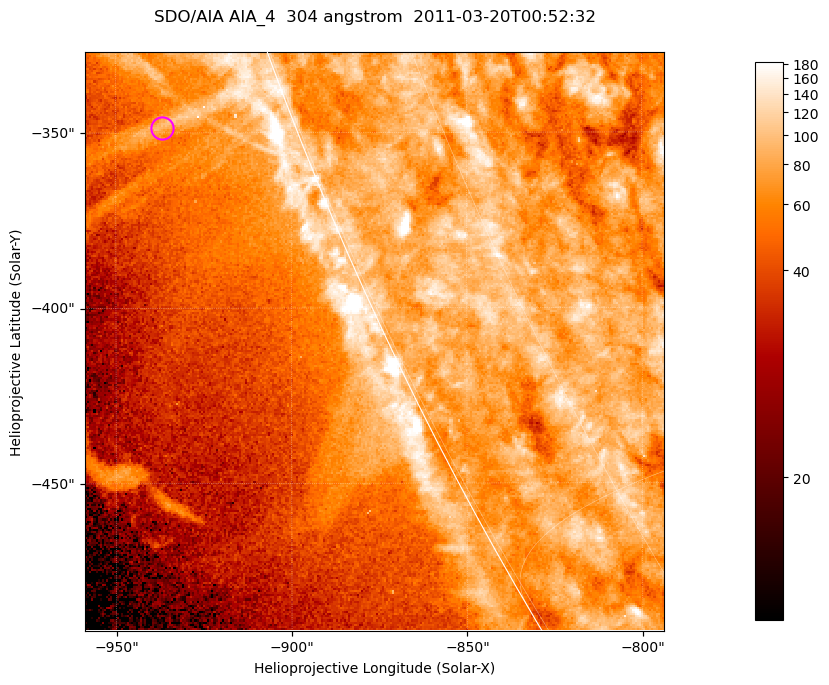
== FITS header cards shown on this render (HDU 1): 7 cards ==
TELESCOP= 'SDO/AIA '           / For AIA: SDO/AIA
INSTRUME= 'AIA_4   '           / For AIA: AIA_ATA1, AIA_ATA2, AIA_ATA3 or AIA_AT
WAVELNTH=                  304 / [angstrom] Wavelength
WAVEUNIT= 'angstrom'           / Wavelength unit: angstrom
DATE-OBS= '2011-03-20T00:52:32.126' / [ISO] Date when observation started; ISO 8
CTYPE1  = 'HPLN-TAN'           / CTYPE1; Typically HPLN
CTYPE2  = 'HPLT-TAN'           / CTYPE2; Typically HPLT

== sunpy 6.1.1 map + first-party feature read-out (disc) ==
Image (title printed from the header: SDO/AIA AIA_4  304 angstrom  2011-03-20T00:52:32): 275 x 275 px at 0.6 arcsec/px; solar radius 964 arcsec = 1606 px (partial field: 0.4% of the solar disc is inside the frame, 47% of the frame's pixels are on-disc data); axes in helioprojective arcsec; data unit not stated in the header (colour bar unlabelled)
Orientation: roll -0.132 deg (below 1 deg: not rotated)
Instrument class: DISC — disc imager (sunpy class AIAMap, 304 A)
Bright regions (active regions / flare kernels): reference = the on-disc median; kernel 3 px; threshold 5 sigma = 106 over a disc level ~79.4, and >= 1.15x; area >= 75 px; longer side >= 3 px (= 1.8 arcsec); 0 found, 0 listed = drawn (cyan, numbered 1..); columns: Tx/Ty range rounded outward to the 2 arcsec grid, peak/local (2 s.f.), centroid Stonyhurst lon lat
Off-limb structures (1.02-1.3 R_sun): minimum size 37 px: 6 found; the strongest spans PA ~110 deg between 1.02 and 1.06 R_sun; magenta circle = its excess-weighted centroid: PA ~110 deg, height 1.04 R_sun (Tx ~-936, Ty ~-348 arcsec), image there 1.9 x the reference